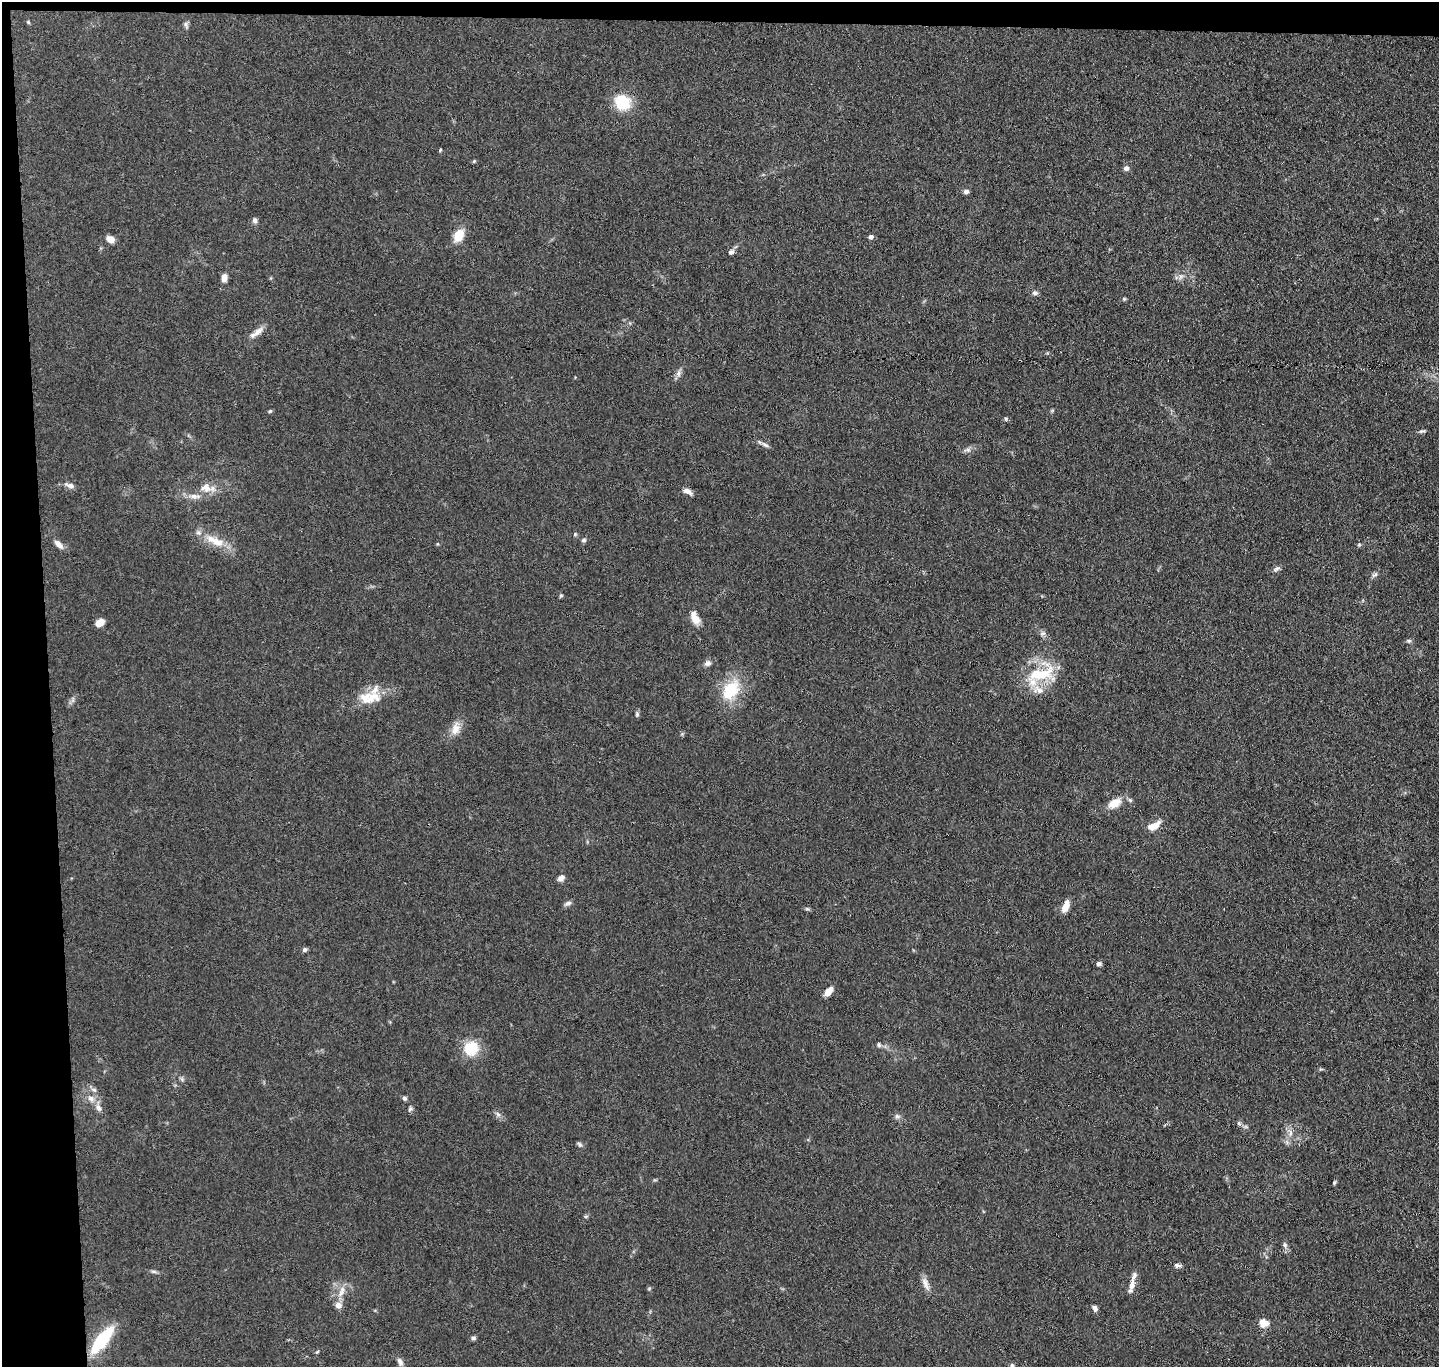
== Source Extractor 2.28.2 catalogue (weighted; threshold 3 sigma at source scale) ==
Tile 1 of 3 x 3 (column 1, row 1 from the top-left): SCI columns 57-1493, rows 2856-4220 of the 4423 x 4346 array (HDU 1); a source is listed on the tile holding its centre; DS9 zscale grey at full resolution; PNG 1441 x 1369 px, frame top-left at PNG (2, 2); no overlay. Shown black and unused: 5% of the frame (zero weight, under 3 of 4 exposures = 5% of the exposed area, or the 3 px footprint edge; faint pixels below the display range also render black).
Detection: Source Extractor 2.28.2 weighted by HDU 2 'WHT'; one run over the whole footprint, this tile lists its part. Background 0.0905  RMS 0.0073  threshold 0.0327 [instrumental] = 3 sigma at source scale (4.5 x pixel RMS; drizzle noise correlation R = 1.50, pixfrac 1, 0.05/0.05 arcsec/px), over >= 5 px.
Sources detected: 85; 3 inside a brighter listed object's ellipse — not listed separately; the other 82 listed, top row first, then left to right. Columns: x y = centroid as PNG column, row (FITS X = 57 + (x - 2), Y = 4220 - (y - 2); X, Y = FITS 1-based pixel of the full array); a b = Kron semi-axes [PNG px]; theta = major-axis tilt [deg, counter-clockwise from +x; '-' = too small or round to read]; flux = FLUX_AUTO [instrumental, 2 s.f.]
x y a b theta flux
28 22 4 4 - 0.72
185 24 8 5 -75 1.8
623 102 16 14 -34 26
440 150 5 3 - 0.68
474 161 5 4 - 0.73
1126 168 7 6 - 2.3
966 191 6 5 - 2.2
254 220 7 6 - 2.1
459 235 13 9 62 13
871 237 5 5 - 2.4
110 239 8 6 -28 6
731 252 7 6 - 2.4
224 278 9 6 86 4.2
1035 293 7 5 3 2.1
1124 299 5 5 - 0.95
257 332 21 6 36 5.3
679 373 10 7 66 2.8
270 411 6 4 44 0.88
1006 419 5 5 - 1
1422 431 9 4 10 1.4
765 445 11 5 -33 2.2
967 450 10 5 6 2.3
70 485 14 6 -17 3.4
206 487 15 13 -24 8.1
687 491 11 6 -22 4
194 496 17 6 -2 5
575 534 5 5 - 1
584 540 7 5 15 1.4
215 541 33 10 -24 14
58 544 14 6 -43 4.5
1359 545 6 4 1 0.88
1277 569 11 5 37 2
1375 575 10 5 40 1.8
561 595 5 5 - 0.95
695 619 13 11 -36 6.3
100 622 8 6 33 7
1042 633 8 7 - 2
1409 641 7 5 19 1.3
708 663 8 7 - 2.7
1041 674 42 21 21 33
730 690 22 14 54 30
373 698 25 15 15 17
637 714 8 5 -90 1.4
456 729 18 11 75 7.2
1114 803 18 10 30 9.3
1153 826 14 7 27 9.3
561 878 8 6 40 3.2
568 903 10 5 23 2.1
1066 906 15 7 67 5.9
807 909 6 4 -18 1.1
305 950 6 5 - 1.7
1099 964 5 4 - 2.7
828 991 11 6 48 5.9
879 1045 7 5 -76 1.2
471 1048 15 14 - 21
182 1079 7 4 -71 1.3
94 1090 8 5 -29 1.9
91 1098 10 8 -17 4.5
404 1098 6 5 - 1.5
98 1108 11 7 -63 3.7
410 1109 7 5 39 1.5
498 1114 8 5 -45 1.9
897 1116 7 5 -43 1.7
1239 1123 6 5 - 1.3
1290 1133 9 4 82 2.3
580 1144 7 6 - 1.5
1334 1182 5 4 - 0.92
586 1216 6 4 19 0.94
1285 1245 9 6 -78 2.1
1177 1265 9 5 -2 2
154 1271 9 4 -9 1.5
925 1284 20 7 -66 4.9
1132 1284 20 7 79 5.8
341 1293 13 7 56 5
338 1305 8 8 - 4.2
1095 1309 8 5 -65 2.2
1263 1323 5 5 - 27
473 1338 7 5 10 1.5
102 1340 31 11 51 39
317 1352 5 3 - 0.74
400 1362 12 7 -68 3
1012 1366 8 5 84 1.5
Isophote crosses this tile's border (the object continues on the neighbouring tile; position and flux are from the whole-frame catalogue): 1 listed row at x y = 1012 1366